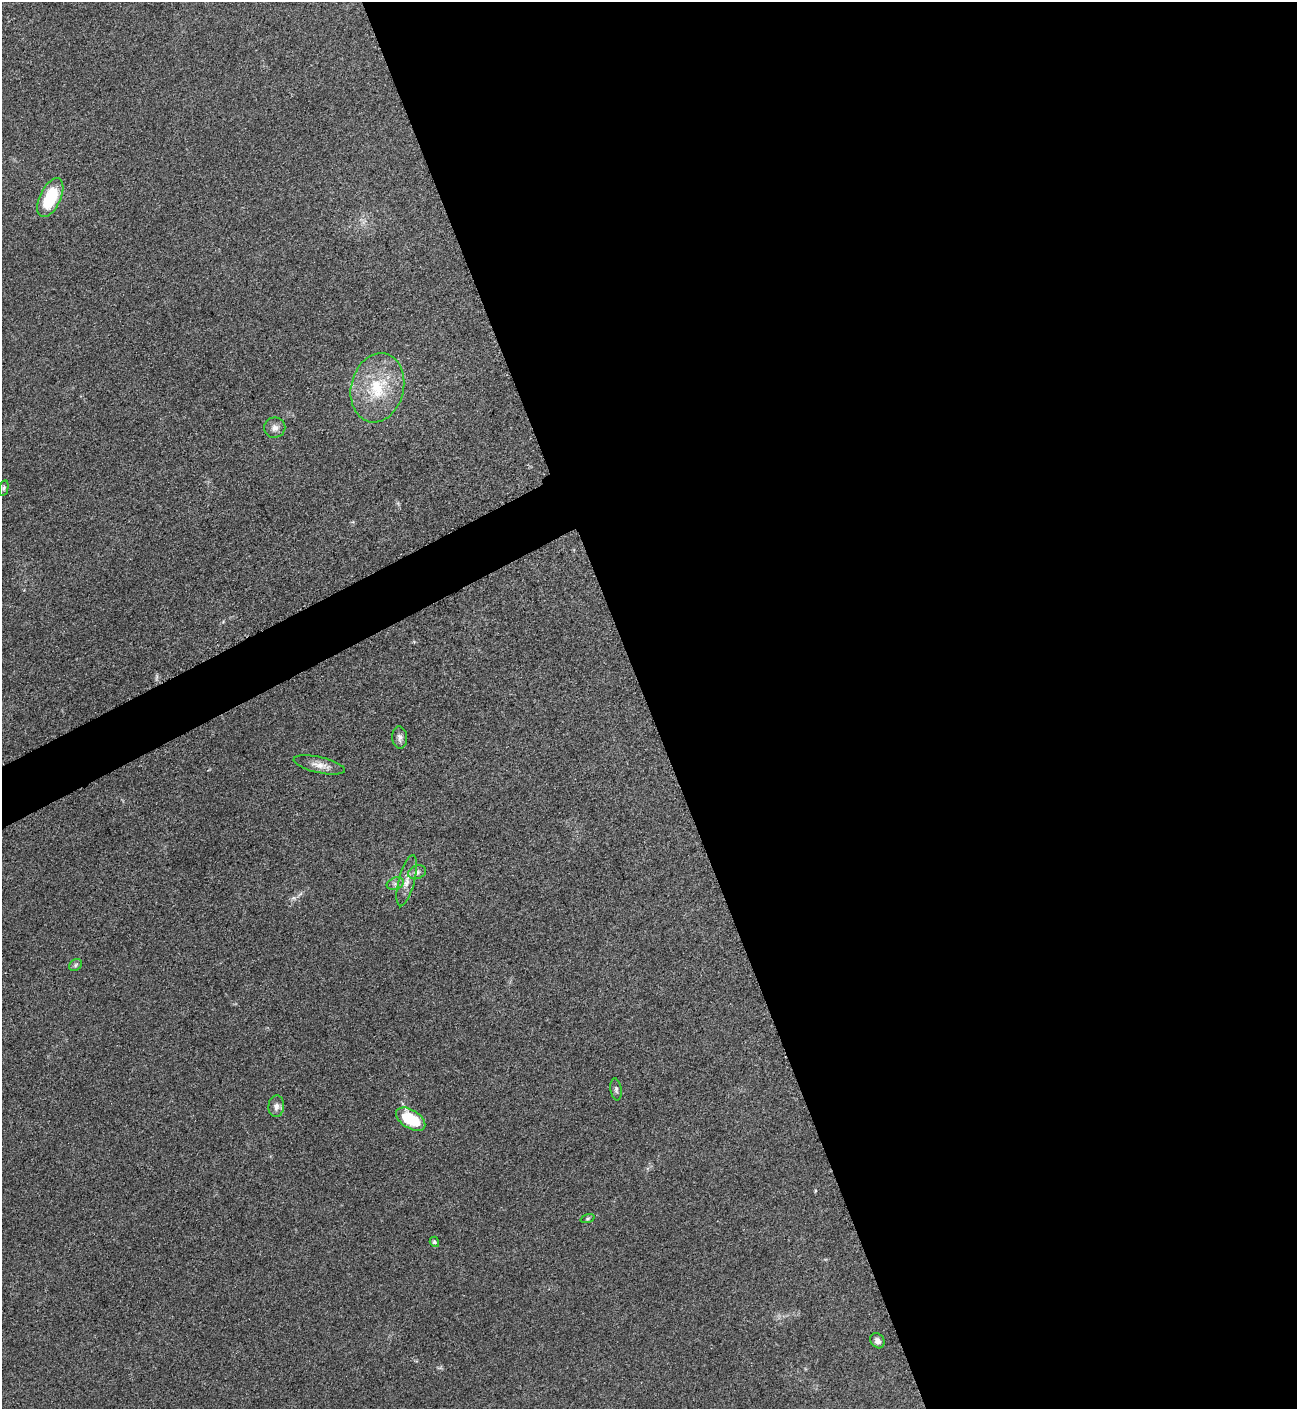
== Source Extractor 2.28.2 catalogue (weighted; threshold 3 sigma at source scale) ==
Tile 8 of 4 x 4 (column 4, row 2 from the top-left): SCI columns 4048-5342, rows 2823-4229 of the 5639 x 5648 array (HDU 1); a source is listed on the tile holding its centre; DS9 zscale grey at full resolution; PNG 1299 x 1411 px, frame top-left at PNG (2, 2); each listed source drawn as its Kron ellipse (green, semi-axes under 4 px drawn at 4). Shown black and unused: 52% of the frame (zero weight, under 3 of 5 exposures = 1% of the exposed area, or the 3 px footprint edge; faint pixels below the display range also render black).
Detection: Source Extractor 2.28.2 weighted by HDU 2 'WHT'; one run over the whole footprint, this tile lists its part. Background 0.0918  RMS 0.0067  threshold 0.0301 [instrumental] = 3 sigma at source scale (4.5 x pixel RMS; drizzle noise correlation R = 1.50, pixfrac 1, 0.05/0.05 arcsec/px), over >= 5 px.
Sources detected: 16; all 16 listed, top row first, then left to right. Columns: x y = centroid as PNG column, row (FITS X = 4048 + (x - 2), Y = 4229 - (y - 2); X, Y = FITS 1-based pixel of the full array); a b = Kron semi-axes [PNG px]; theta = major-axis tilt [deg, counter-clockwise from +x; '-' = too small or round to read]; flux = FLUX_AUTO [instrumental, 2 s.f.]
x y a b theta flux
50 198 21 10 64 31
377 388 35 26 76 36
275 428 10 10 - 4
4 488 8 4 77 1.2
400 737 11 7 -84 2.7
319 765 26 8 -13 6.6
417 872 9 6 19 2.5
407 881 26 8 75 7.1
395 884 9 6 17 2.2
76 965 7 5 39 1.4
616 1089 11 5 -82 1.8
276 1106 11 7 86 3.6
411 1119 16 9 -32 29
587 1218 7 3 19 0.9
434 1242 5 4 - 1.6
877 1341 8 6 -54 2.7